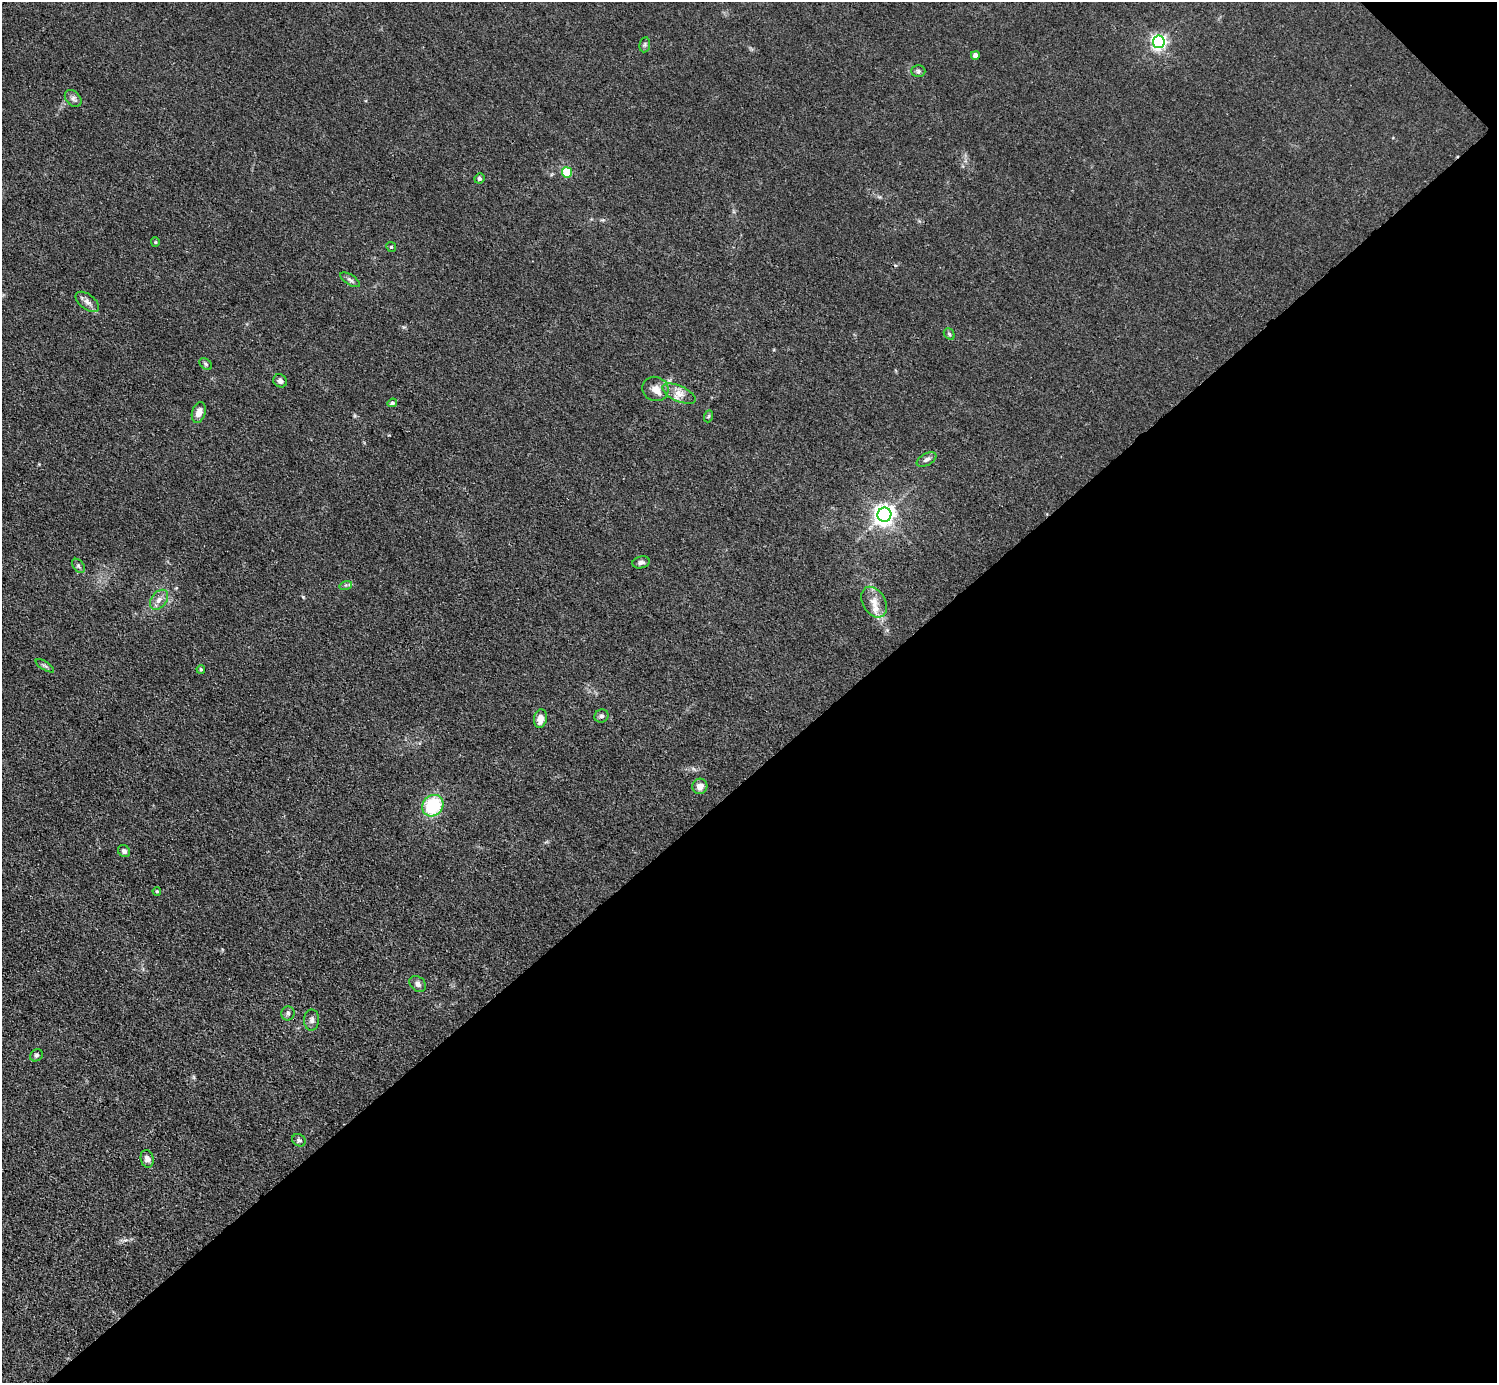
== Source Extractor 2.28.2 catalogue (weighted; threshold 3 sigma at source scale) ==
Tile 12 of 4 x 4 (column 4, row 3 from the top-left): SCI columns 4487-5981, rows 1684-3064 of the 5984 x 5984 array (HDU 1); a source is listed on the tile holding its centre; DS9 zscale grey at full resolution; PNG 1499 x 1385 px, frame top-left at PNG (2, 2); each listed source drawn as its Kron ellipse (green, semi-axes under 4 px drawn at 4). Shown black and unused: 44% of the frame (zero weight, under 3 of 4 exposures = <1% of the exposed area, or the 3 px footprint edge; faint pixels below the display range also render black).
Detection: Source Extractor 2.28.2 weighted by HDU 2 'WHT'; one run over the whole footprint, this tile lists its part. Background 0.0445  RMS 0.0054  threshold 0.0244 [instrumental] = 3 sigma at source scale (4.5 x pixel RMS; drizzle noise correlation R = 1.50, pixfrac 1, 0.05/0.05 arcsec/px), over >= 5 px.
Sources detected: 41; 1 inside a brighter listed object's ellipse — not listed separately; the other 40 listed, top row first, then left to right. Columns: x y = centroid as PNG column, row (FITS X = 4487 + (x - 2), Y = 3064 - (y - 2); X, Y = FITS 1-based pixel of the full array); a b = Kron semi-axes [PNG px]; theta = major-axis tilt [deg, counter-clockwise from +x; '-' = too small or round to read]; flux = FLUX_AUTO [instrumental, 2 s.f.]
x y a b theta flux
1159 42 6 6 - 160
645 45 7 5 82 1.1
975 55 4 4 - 3.6
918 71 7 6 - 1.2
73 98 9 7 -47 1.9
567 172 5 5 - 23
479 178 5 5 - 1.2
155 242 5 4 - 0.6
391 247 5 4 - 0.71
350 280 11 5 -33 1.7
87 302 13 7 -38 2.8
949 334 6 5 - 0.96
206 364 7 5 -37 1
280 381 7 6 - 1.9
655 389 13 12 - 4.9
679 394 18 7 -24 5.1
392 403 5 4 - 1.3
199 413 10 6 74 4
709 416 6 4 70 0.72
927 459 11 6 28 1.8
884 515 7 7 - 360
641 562 9 6 10 1.8
78 566 8 5 -52 1.2
346 585 6 4 16 0.86
159 600 11 7 53 3.4
874 602 16 11 -60 5.7
45 666 10 3 -32 1.2
201 669 4 3 - 0.72
601 716 7 6 - 1.5
540 718 9 6 80 4.8
700 786 8 7 - 3.9
433 806 11 10 - 31
124 851 7 5 -46 1.9
157 891 4 3 - 0.64
418 984 9 7 -41 2.2
288 1013 7 6 - 1.5
312 1020 10 7 88 2
36 1055 7 5 36 1
299 1140 7 6 - 1.3
147 1159 9 6 -77 2.7